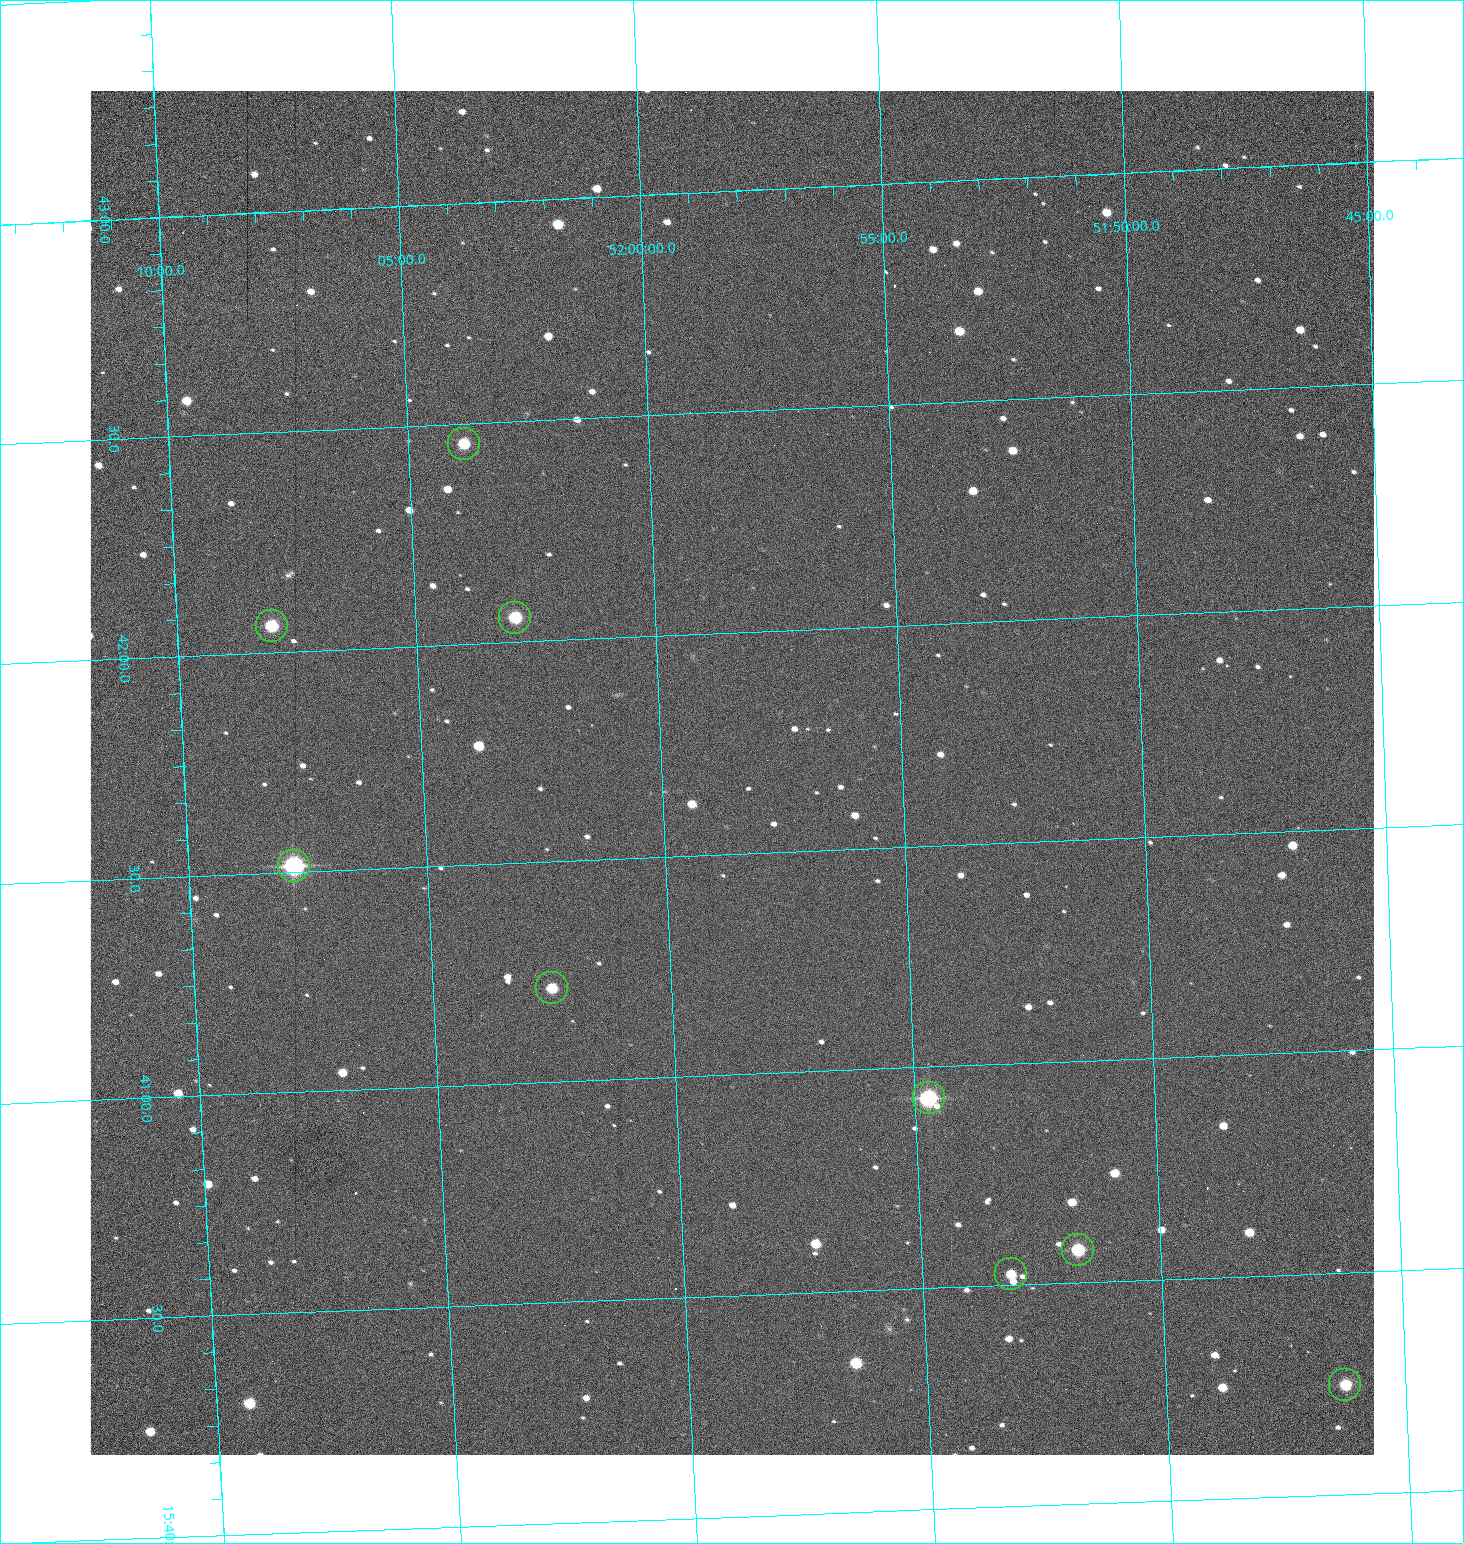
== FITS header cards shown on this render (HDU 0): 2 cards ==
NAXIS1  =                 1284 /fastest changing axis
NAXIS2  =                 1364 /next to fastest changing axis

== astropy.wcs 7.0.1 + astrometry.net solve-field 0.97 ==
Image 1284 x 1364 px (HDU 0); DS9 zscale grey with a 90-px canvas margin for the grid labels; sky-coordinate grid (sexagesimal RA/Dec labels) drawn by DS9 from the SOLVED WCS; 9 Tycho-2 reference stars matched to detected sources circled (green)
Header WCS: RA---TAN/DEC--TAN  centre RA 15:41:41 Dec +51:59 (235.42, +51.98 deg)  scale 1.26 arcsec/px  FOV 26.9' x 28.5'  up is +92 deg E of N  parity flipped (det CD > 0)
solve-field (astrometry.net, Tycho-2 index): VERIFIED the header's WCS against the Tycho-2 star catalogue (9 matches, 0 conflicts) and refined it, rather than solving blind
Solved WCS: RA---TAN-SIP/DEC--TAN-SIP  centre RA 15:41:41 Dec +51:59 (235.42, +51.98 deg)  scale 1.25 arcsec/px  FOV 26.8' x 28.5'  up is +92 deg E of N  parity flipped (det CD > 0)
The solver's refit moves the header's centre by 0.53 arcsec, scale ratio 0.9969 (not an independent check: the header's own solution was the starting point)
Tycho-2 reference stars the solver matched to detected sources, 9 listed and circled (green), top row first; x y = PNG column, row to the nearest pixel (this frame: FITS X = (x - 90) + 1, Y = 1364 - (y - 91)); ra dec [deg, ICRS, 3 dp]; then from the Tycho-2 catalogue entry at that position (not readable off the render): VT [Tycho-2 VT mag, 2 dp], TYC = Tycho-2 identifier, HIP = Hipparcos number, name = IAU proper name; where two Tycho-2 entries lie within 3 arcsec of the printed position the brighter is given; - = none
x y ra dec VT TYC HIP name
464 444 235.614 +52.064 11.61 3489-1132-1 - -
515 618 235.514 +52.049 11.19 3489-1407-1 - -
272 626 235.515 +52.133 11.12 3489-1380-1 - -
294 866 235.378 +52.130 9.31 3489-1322-1 76850 -
552 988 235.303 +52.042 11.52 3489-958-1 - -
929 1098 235.232 +51.912 9.59 3489-824-1 - -
1078 1250 235.143 +51.862 10.97 3489-1016-1 - -
1011 1274 235.131 +51.886 12.29 3489-908-1 - -
1345 1385 235.062 +51.771 11.53 3489-1453-1 - -